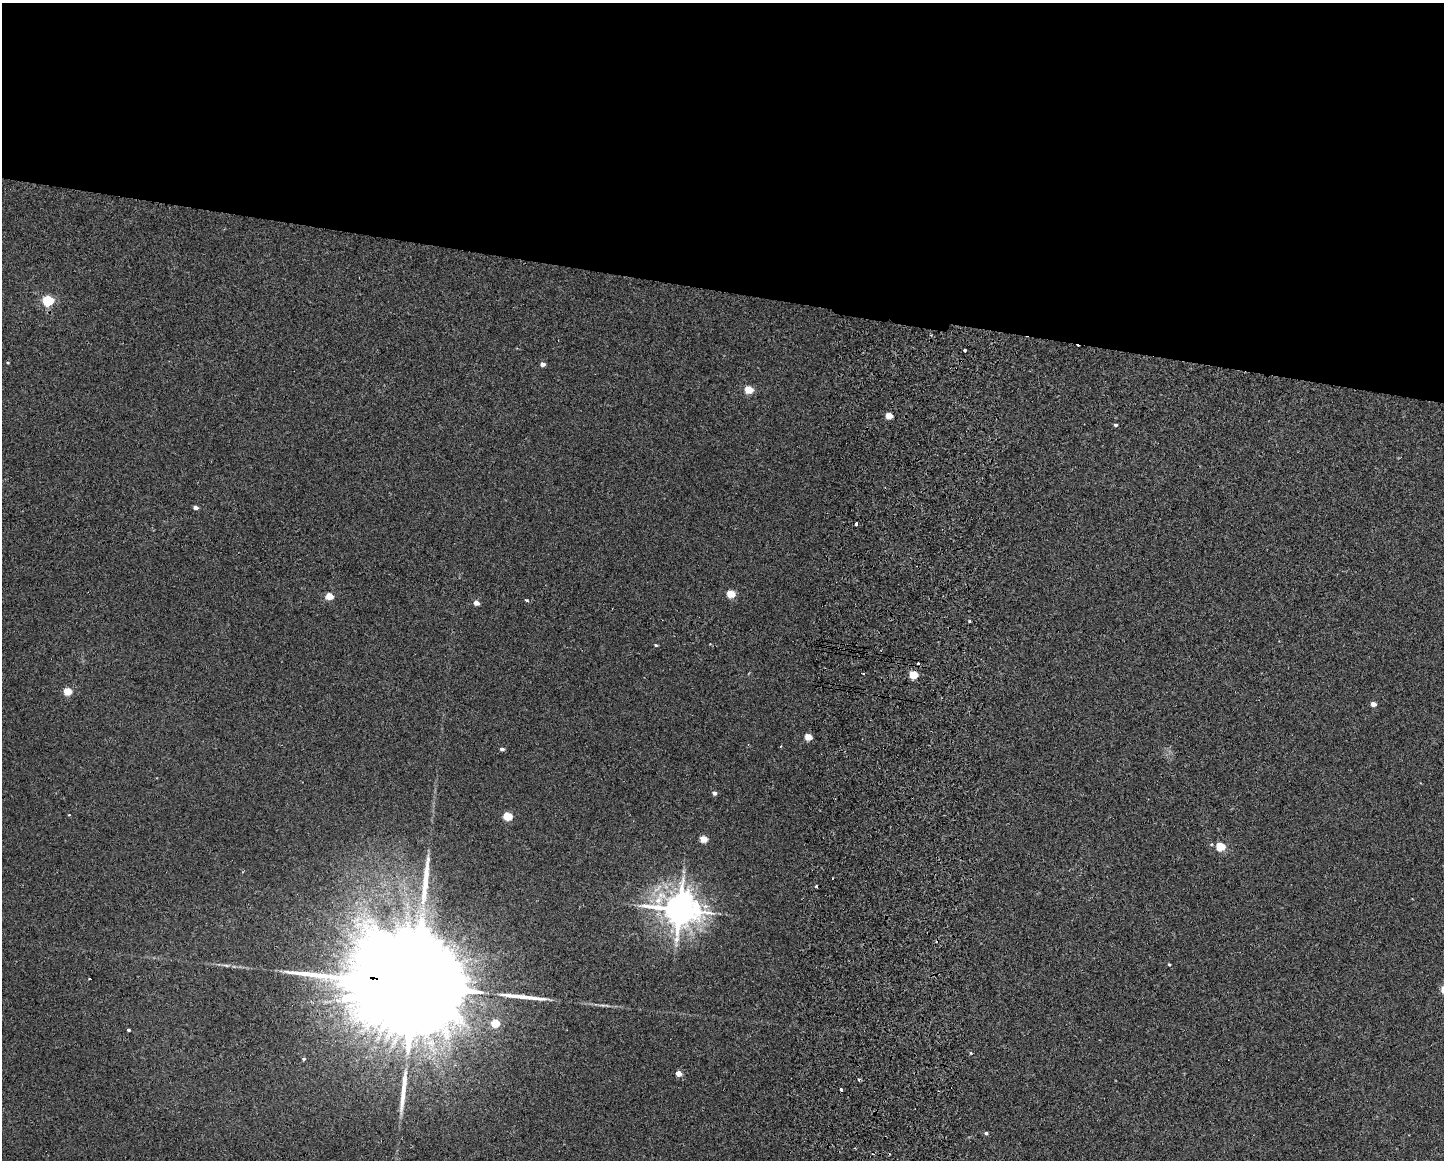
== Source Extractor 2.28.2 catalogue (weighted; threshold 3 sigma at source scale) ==
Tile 2 of 3 x 4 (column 2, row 1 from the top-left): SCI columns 1609-3050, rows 3489-4646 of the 4771 x 4656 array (HDU 1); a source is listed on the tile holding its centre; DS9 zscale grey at full resolution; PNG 1446 x 1162 px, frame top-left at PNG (2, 3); no overlay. Shown black and unused: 25% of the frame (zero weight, under 2 of 3 exposures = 3% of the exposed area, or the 3 px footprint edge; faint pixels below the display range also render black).
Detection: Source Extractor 2.28.2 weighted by HDU 2 'WHT'; one run over the whole footprint, this tile lists its part. Background 0.0271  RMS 0.0067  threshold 0.03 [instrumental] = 3 sigma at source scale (4.5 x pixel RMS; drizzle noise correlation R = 1.50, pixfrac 1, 0.05/0.05 arcsec/px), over >= 5 px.
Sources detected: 47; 1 inside a brighter object's white glare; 4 cosmic-ray / hot-pixel residue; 3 long thin detections or spike segments (spike, bleed or trail) — not listed; the other 39 listed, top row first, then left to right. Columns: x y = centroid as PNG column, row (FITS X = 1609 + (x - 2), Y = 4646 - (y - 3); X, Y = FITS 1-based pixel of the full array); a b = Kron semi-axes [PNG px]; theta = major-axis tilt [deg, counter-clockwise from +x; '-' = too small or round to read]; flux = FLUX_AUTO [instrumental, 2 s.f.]
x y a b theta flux
48 301 6 5 - 66
965 350 3 3 - 2.8
8 363 4 3 - 0.55
543 364 4 4 - 3.3
749 390 5 4 - 21
889 416 5 4 - 13
1116 425 5 4 - 1
196 508 4 3 - 2.7
856 524 3 3 - 2.8
731 594 5 4 - 21
329 596 5 4 - 15
527 600 3 3 - 2.1
476 603 4 4 - 4.9
656 645 4 3 - 0.78
863 674 3 2 - 0.8
913 674 5 4 - 20
67 691 5 4 - 20
1373 704 4 4 - 4.6
808 737 5 4 - 14
781 746 4 3 - 0.53
502 749 4 4 - 1.9
714 793 5 4 - 2.3
69 815 4 2 - 0.47
507 816 5 4 - 28
703 839 5 4 - 13
1221 846 5 5 - 27
679 909 11 10 - 1500
1169 964 4 3 - 0.75
226 965 11 4 -9 2
89 979 3 2 - 0.76
414 985 54 21 -9 51000
495 1023 5 5 - 23
129 1030 3 3 - 1.5
971 1053 4 4 - 0.67
304 1059 4 3 - 0.95
678 1074 4 4 - 6.8
859 1079 5 3 - 0.75
841 1090 4 3 - 22
986 1133 5 4 - 1.2
Overlapping masked pixels (flux is a lower limit): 1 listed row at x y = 414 985